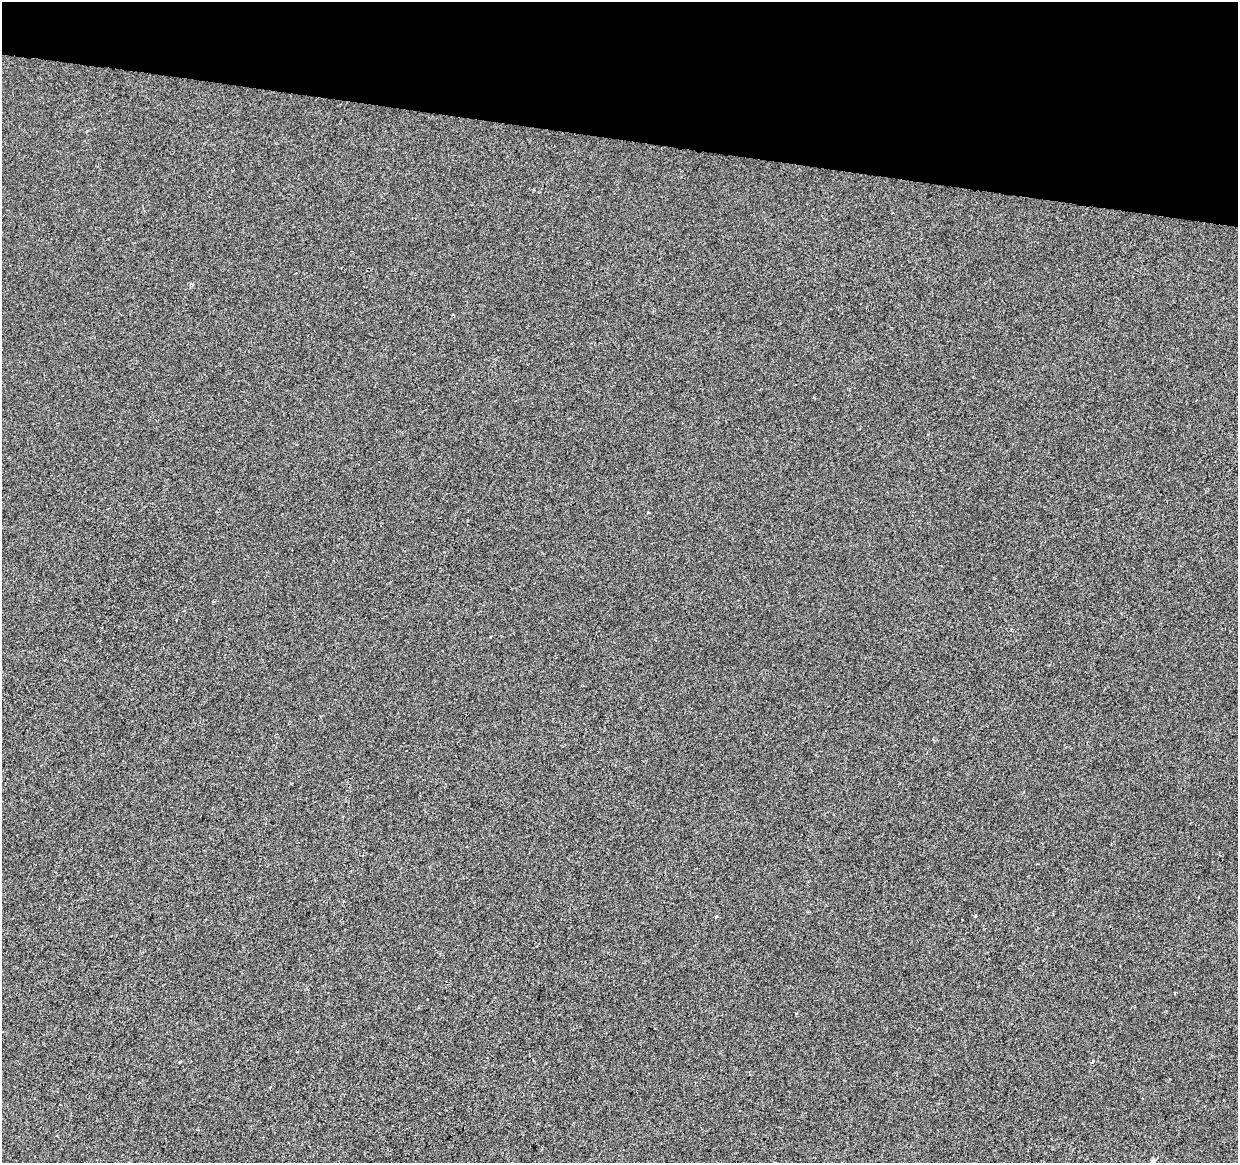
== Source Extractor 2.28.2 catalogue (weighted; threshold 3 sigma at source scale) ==
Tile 2 of 4 x 4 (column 2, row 1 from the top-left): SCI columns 1243-2478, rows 3709-4869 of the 4957 x 5153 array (HDU 1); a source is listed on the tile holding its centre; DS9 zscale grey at full resolution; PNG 1240 x 1165 px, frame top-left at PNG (2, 2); no overlay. Shown black and unused: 12% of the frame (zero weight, under 2 of 3 exposures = <1% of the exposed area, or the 3 px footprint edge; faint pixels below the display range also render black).
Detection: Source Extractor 2.28.2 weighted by HDU 2 'WHT'; one run over the whole footprint, this tile lists its part. Background -4.70e-04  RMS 0.0049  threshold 0.0219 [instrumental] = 3 sigma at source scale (4.5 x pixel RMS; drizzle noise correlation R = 1.50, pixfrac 1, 0.0396/0.0396 arcsec/px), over >= 5 px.
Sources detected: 6; all 6 listed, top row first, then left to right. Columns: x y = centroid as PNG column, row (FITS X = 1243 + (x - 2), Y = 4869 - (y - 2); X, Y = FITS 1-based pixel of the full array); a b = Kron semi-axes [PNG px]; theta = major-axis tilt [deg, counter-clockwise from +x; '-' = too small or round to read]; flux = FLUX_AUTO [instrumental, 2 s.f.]
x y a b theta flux
192 285 5 3 - 0.67
648 512 3 3 - 0.79
716 916 4 3 - 0.68
976 916 4 3 - 0.46
1092 1062 6 3 47 0.74
1153 1160 4 3 - 1.7